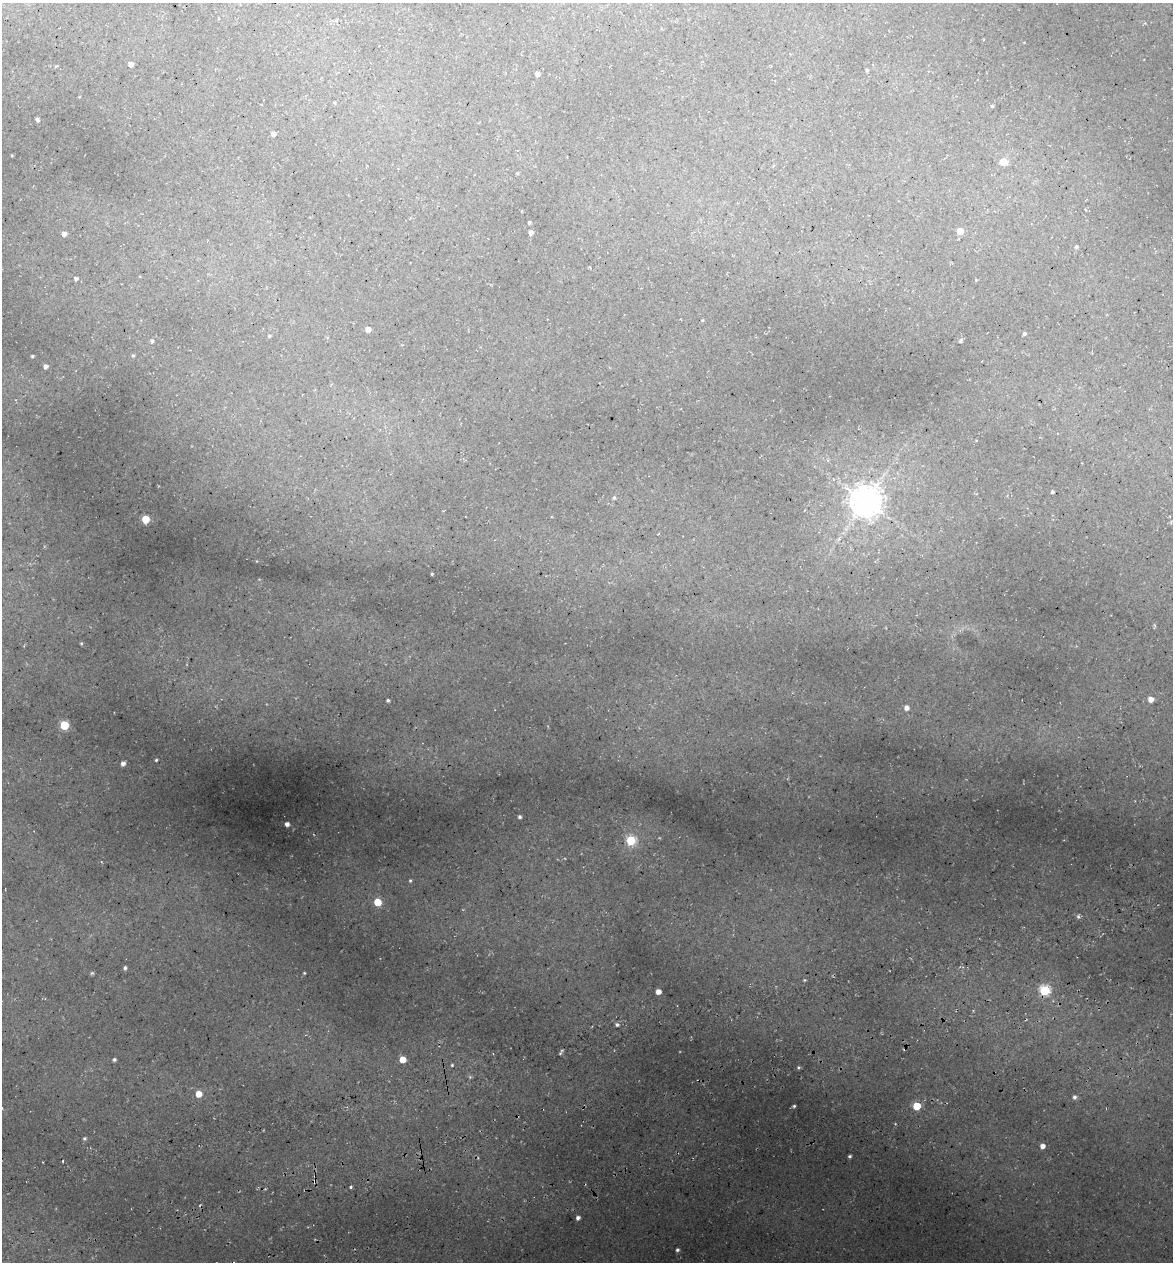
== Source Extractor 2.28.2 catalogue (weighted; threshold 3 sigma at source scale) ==
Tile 7 of 4 x 4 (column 3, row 2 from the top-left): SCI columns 2485-3655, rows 2597-3856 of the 4922 x 5194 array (HDU 1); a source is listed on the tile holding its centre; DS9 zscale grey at full resolution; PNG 1175 x 1264 px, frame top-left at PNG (2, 3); no overlay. Shown black and unused: <1% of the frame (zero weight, under 3 of 5 exposures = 5% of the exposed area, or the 3 px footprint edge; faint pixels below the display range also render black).
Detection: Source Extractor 2.28.2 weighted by HDU 2 'WHT'; one run over the whole footprint, this tile lists its part. Background 0.135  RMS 0.0071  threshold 0.0321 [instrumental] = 3 sigma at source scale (4.5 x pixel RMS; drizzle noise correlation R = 1.50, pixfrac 1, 0.0396/0.0396 arcsec/px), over >= 5 px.
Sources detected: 65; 1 cosmic-ray / hot-pixel residue — not listed; the other 64 listed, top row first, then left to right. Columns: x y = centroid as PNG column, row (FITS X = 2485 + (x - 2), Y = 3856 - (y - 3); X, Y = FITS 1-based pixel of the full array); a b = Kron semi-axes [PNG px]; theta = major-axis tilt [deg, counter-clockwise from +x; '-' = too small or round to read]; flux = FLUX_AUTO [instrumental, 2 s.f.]
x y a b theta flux
131 64 4 4 - 4
867 70 4 3 - 1
537 74 4 4 - 3.6
334 103 5 3 - 0.65
992 106 4 4 - 0.88
37 120 6 4 -52 1.4
273 134 4 4 - 3.2
1004 161 5 5 - 13
517 173 4 3 - 0.74
529 223 3 3 - 1.2
960 231 5 5 - 11
531 232 5 4 - 2.2
64 234 5 5 - 2.9
1076 247 5 5 - 1
76 278 5 5 - 1.6
976 280 4 4 - 0.51
703 320 4 3 - 0.59
368 329 4 4 - 4.6
1024 333 4 4 - 1.2
269 336 4 4 - 0.77
961 340 5 4 - 1.1
152 341 4 4 - 1.4
133 355 5 4 - 0.91
32 356 3 3 - 0.79
46 366 5 4 - 2.3
1052 492 3 3 - 1.1
614 498 5 4 - 1.1
866 501 9 9 - 1200
145 519 5 5 - 21
839 539 7 4 45 1.4
432 574 3 2 - 0.64
81 643 5 3 - 0.73
1151 699 5 5 - 4.7
388 700 3 3 - 1.1
906 708 5 5 - 3.1
64 725 5 5 - 35
156 760 3 3 - 0.7
123 763 4 4 - 2.5
520 817 3 3 - 1.5
287 824 4 4 - 2.6
631 841 5 5 - 42
410 880 4 4 - 0.81
377 902 5 5 - 19
1078 917 6 5 - 1.3
125 968 5 4 - 1.4
92 973 5 3 - 0.91
304 973 3 3 - 0.64
1044 990 6 5 - 48
658 992 4 4 - 5
617 1025 5 4 - 1.4
114 1059 4 4 - 1.4
402 1059 5 5 - 9.6
452 1065 5 3 - 0.79
199 1094 5 5 - 9.4
1074 1097 5 5 - 1.7
794 1106 4 4 - 0.93
917 1106 5 5 - 22
84 1138 4 4 - 0.91
1042 1146 5 4 - 3.9
850 1156 3 3 - 1.2
63 1161 3 2 - 0.6
351 1187 3 3 - 1.4
578 1218 4 4 - 2.4
677 1250 4 3 - 1.3
Unlisted compact peaks at least as high as the median listed source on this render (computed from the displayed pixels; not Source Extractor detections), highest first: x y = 798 1067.